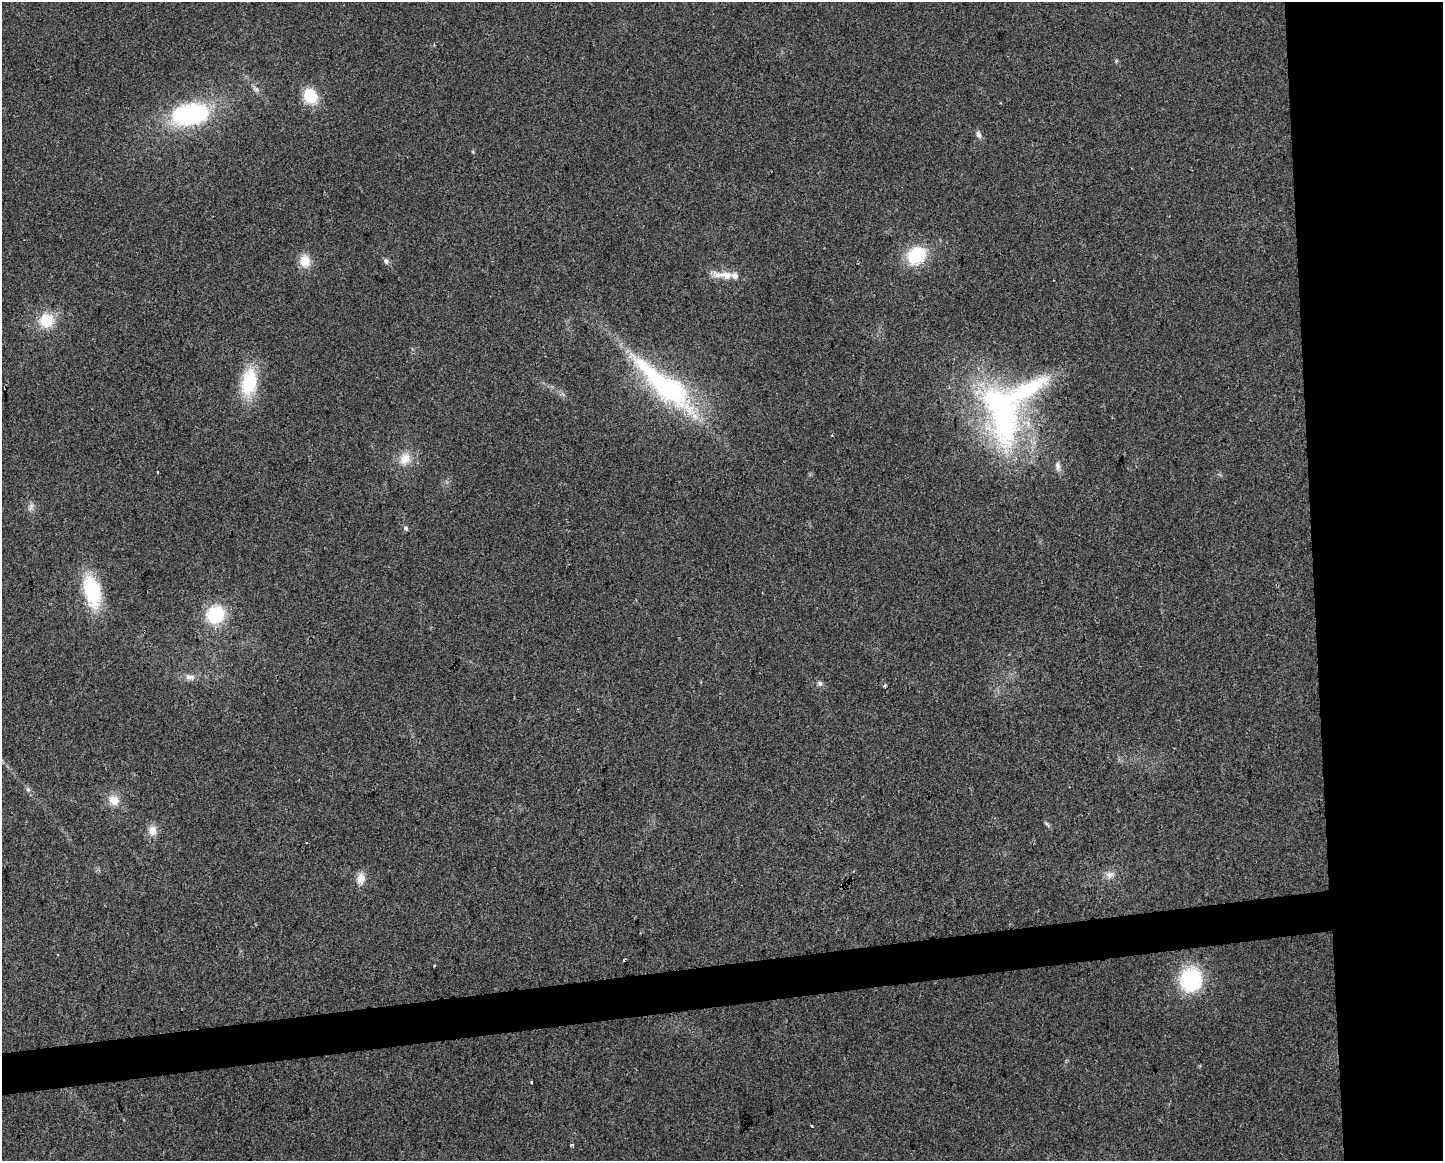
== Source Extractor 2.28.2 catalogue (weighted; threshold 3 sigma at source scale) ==
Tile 6 of 3 x 4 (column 3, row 2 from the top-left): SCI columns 2894-4334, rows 2317-3475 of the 4391 x 4633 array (HDU 1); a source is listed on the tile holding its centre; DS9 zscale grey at full resolution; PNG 1445 x 1163 px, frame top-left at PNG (2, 2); no overlay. Shown black and unused: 12% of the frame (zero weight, under 2 of 3 exposures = <1% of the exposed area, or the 3 px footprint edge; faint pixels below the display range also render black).
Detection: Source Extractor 2.28.2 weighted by HDU 2 'WHT'; one run over the whole footprint, this tile lists its part. Background 0.0515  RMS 0.0069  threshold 0.0308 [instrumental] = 3 sigma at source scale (4.5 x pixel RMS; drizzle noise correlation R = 1.50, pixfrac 1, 0.0396/0.0396 arcsec/px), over >= 5 px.
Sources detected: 39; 2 cosmic-ray / hot-pixel residue — not listed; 2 inside a brighter listed object's ellipse — not listed separately; the other 35 listed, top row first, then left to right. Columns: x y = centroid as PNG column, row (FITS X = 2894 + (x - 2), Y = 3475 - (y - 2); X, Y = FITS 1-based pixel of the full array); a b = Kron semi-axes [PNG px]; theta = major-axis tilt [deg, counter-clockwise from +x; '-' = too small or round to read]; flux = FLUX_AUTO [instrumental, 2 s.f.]
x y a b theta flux
1116 61 5 3 - 0.74
256 89 9 6 -40 2.4
310 96 15 12 -58 24
190 114 40 23 11 90
979 135 10 5 -62 2.4
473 151 5 4 - 0.78
916 255 23 19 37 32
305 261 16 14 -79 10
386 261 8 6 -56 2
726 275 20 11 -6 11
46 320 19 18 - 19
249 382 34 18 79 37
666 386 98 24 -41 130
1002 412 94 46 -77 190
405 459 18 14 49 11
1058 466 13 6 -83 3.3
158 472 3 2 - 0.66
31 507 13 6 75 2.7
406 528 7 6 - 1.5
92 591 29 15 -76 53
215 615 17 15 39 38
190 677 15 7 -4 4.3
820 683 7 6 - 1.9
885 685 4 3 - 1.3
28 789 7 5 -44 1.5
114 800 16 12 -38 8.7
1047 824 11 4 -49 1.3
152 831 13 11 -87 6.5
1110 874 13 8 11 4.2
361 879 10 8 89 8.5
624 959 4 3 - 2.1
1191 980 22 19 79 60
531 1082 3 3 - 2.7
812 1126 3 2 - 1.3
572 1145 3 3 - 1.6